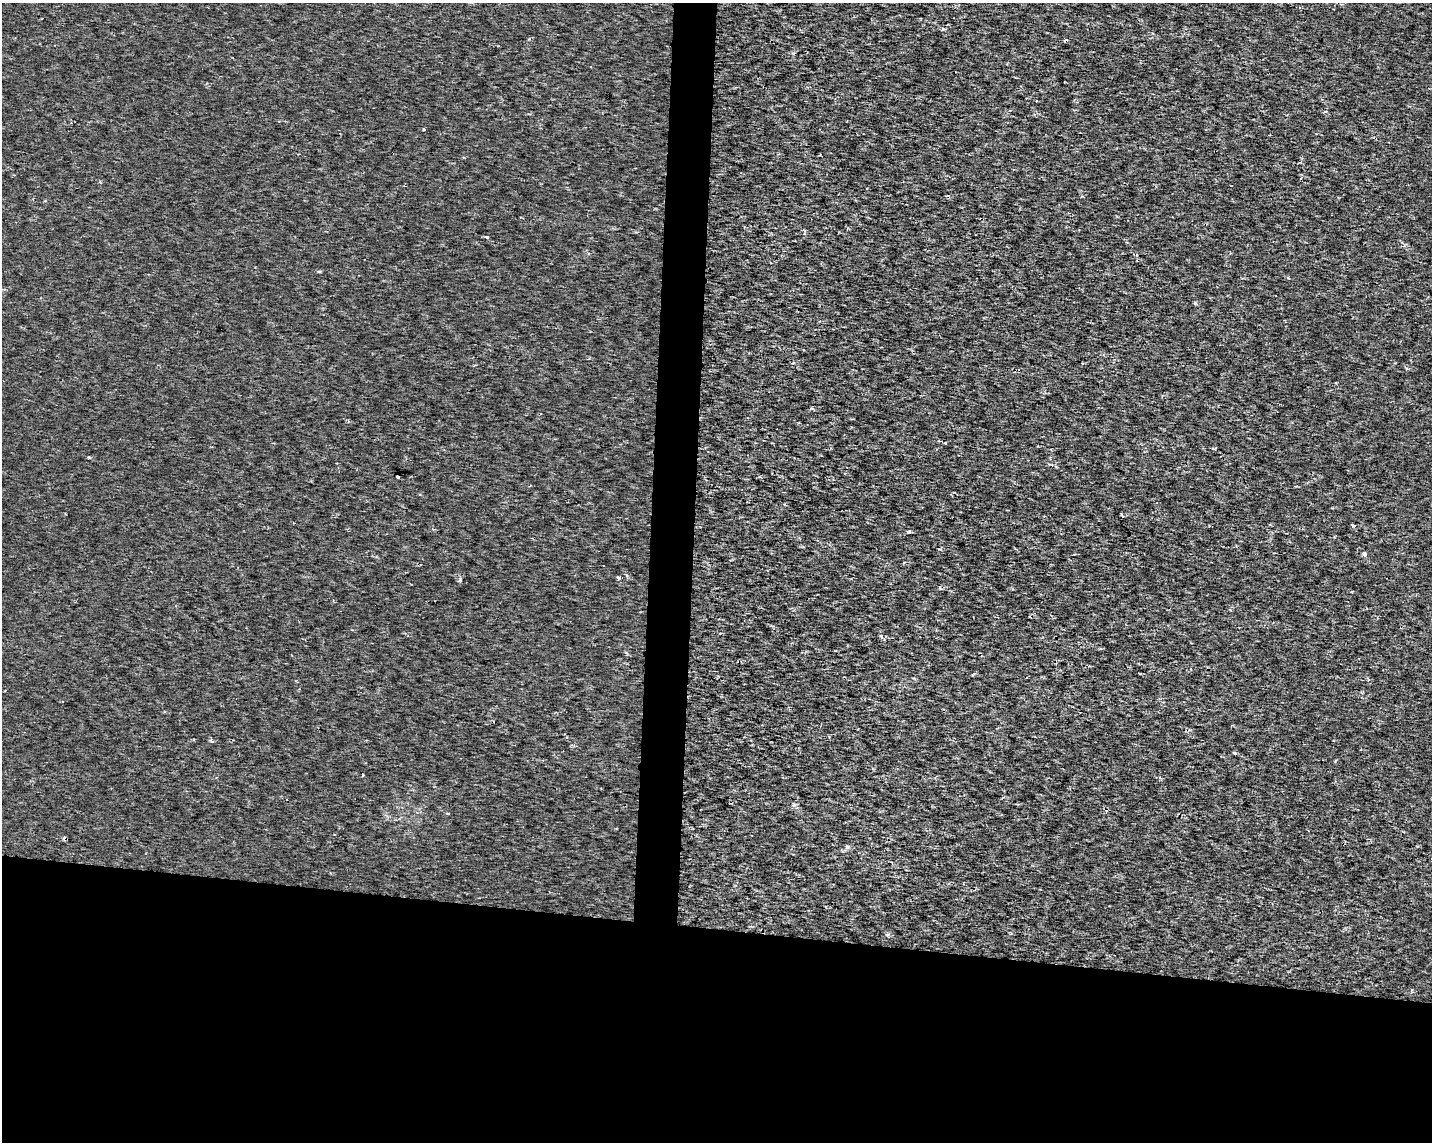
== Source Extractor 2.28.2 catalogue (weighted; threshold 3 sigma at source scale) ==
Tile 11 of 3 x 4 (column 2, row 4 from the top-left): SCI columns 1658-3087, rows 8-1147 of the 4801 x 4569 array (HDU 1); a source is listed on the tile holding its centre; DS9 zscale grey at full resolution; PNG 1434 x 1144 px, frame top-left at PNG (2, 3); no overlay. Shown black and unused: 21% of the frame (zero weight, under 2 of 3 exposures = <1% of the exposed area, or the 3 px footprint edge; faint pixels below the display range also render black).
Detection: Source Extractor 2.28.2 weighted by HDU 2 'WHT'; one run over the whole footprint, this tile lists its part. Background 1.43e-04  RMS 0.0016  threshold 0.00703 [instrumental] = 3 sigma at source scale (4.5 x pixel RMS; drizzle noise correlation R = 1.50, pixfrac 1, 0.0396/0.0396 arcsec/px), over >= 5 px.
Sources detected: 25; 3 cosmic-ray / hot-pixel residue — not listed; the other 22 listed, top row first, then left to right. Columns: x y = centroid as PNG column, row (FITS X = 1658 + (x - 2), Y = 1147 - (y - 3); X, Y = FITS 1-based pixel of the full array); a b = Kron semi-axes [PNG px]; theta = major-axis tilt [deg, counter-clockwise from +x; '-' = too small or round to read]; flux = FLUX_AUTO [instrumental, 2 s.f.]
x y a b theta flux
943 29 5 4 - 0.24
1325 111 5 4 - 0.28
424 129 3 3 - 0.55
486 237 4 3 - 0.45
319 272 5 3 - 0.19
1288 278 4 3 - 0.18
1195 303 5 4 - 0.2
812 409 5 3 - 0.23
945 443 3 2 - 0.16
398 477 4 3 - 0.83
1122 516 4 3 - 0.21
1353 526 4 3 - 0.49
909 531 4 3 - 0.6
1364 554 4 4 - 1.5
618 577 4 3 - 1.8
460 580 6 4 68 0.27
881 637 7 3 -53 0.25
1234 752 3 3 - 0.29
363 775 3 3 - 0.34
448 814 4 3 - 0.24
847 847 7 6 - 0.36
887 935 5 5 - 0.31
Unlisted compact peaks at least as high as the median listed source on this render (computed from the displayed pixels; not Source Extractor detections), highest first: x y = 89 457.